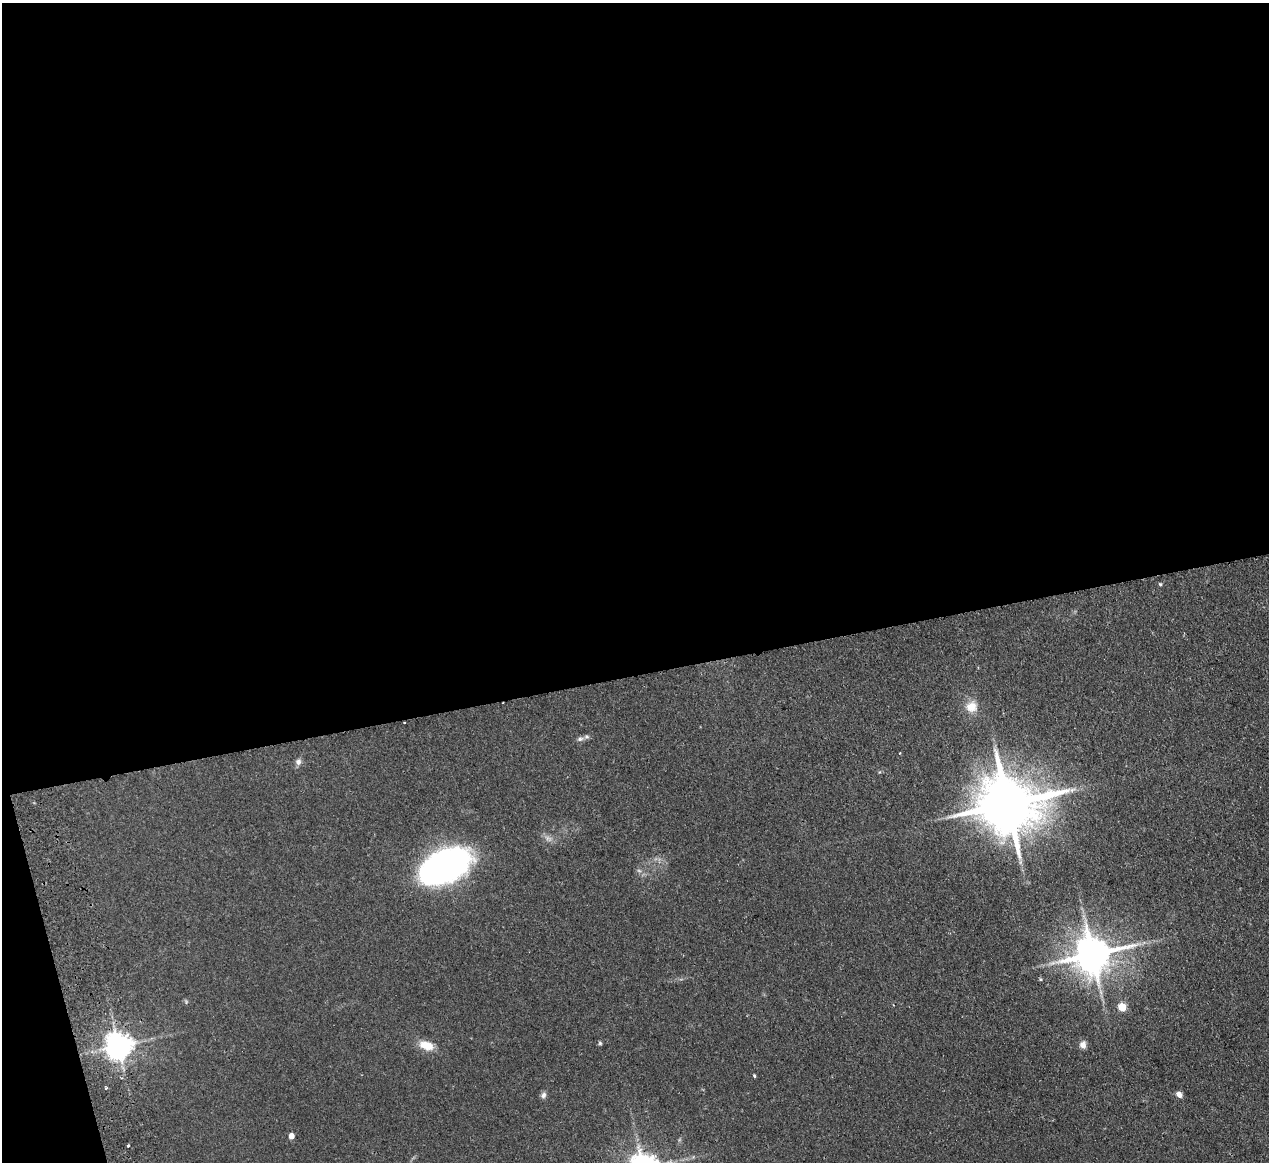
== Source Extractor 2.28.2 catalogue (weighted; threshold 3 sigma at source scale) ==
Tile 1 of 4 x 4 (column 1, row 1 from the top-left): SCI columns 56-1322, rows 3760-4919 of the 5180 x 5078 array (HDU 1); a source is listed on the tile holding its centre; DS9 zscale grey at full resolution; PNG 1271 x 1164 px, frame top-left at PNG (2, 3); no overlay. Shown black and unused: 59% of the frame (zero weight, under 2 of 3 exposures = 3% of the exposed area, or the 3 px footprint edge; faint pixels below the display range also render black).
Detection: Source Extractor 2.28.2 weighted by HDU 2 'WHT'; one run over the whole footprint, this tile lists its part. Background 0.107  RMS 0.011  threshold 0.0476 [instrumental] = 3 sigma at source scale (4.5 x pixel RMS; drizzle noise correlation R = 1.50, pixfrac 1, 0.05/0.05 arcsec/px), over >= 5 px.
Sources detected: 23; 1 too faint to see at this stretch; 1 cosmic-ray / hot-pixel residue — not listed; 1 inside a brighter listed object's ellipse — not listed separately; the other 20 listed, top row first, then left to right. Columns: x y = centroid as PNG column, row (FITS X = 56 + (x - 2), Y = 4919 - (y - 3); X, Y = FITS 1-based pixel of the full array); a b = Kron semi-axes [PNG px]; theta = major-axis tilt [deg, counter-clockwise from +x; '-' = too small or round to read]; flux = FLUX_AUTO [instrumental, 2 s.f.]
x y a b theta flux
1160 584 4 4 - 1.2
971 707 14 13 - 15
404 722 2 2 - 0.9
580 739 8 6 33 2.9
900 753 3 2 - 0.83
298 762 8 7 - 4.2
1008 804 19 15 5 8000
443 867 43 24 26 410
1092 954 11 10 - 3100
1041 979 5 4 - 1.5
1122 1007 5 5 - 38
600 1043 5 5 - 1.4
1083 1044 9 7 -83 5.7
426 1045 16 9 -18 17
119 1046 8 7 - 1400
754 1076 4 3 - 1.2
1179 1094 7 6 - 5.2
543 1095 9 7 67 3.2
291 1136 4 4 - 10
128 1146 3 3 - 2
Overlapping masked pixels (flux is a lower limit): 1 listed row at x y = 404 722